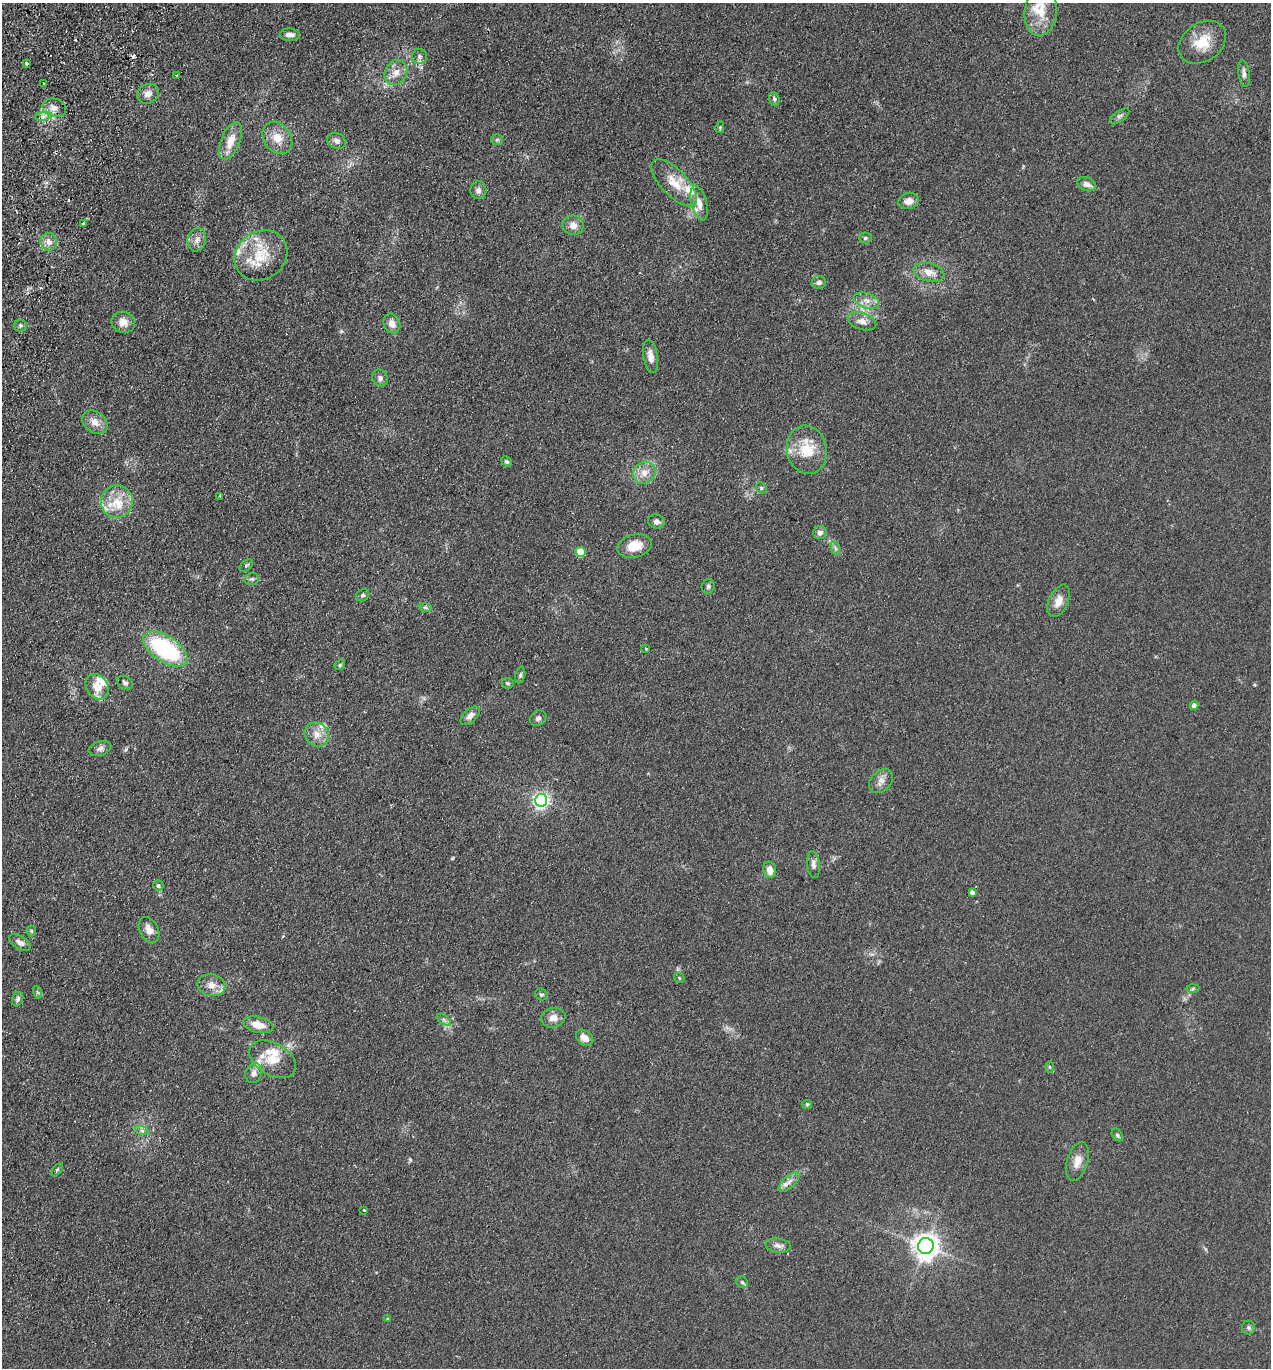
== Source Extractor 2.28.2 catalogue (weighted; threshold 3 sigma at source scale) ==
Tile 11 of 4 x 4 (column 3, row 3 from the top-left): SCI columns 2730-3998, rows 1390-2755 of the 5589 x 5512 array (HDU 1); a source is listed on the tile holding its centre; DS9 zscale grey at full resolution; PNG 1273 x 1370 px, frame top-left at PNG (2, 3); each listed source drawn as its Kron ellipse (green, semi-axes under 4 px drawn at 4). Shown black and unused: <1% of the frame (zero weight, under 2 of 3 exposures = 3% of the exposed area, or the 3 px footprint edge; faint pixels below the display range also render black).
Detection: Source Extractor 2.28.2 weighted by HDU 2 'WHT'; one run over the whole footprint, this tile lists its part. Background 0.0961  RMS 0.01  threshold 0.0459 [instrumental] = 3 sigma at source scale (4.5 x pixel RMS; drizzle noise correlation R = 1.50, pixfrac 1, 0.05/0.05 arcsec/px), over >= 5 px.
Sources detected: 118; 4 cosmic-ray / hot-pixel residue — neither listed nor drawn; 11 inside a brighter listed object's ellipse — not listed separately; the other 103 listed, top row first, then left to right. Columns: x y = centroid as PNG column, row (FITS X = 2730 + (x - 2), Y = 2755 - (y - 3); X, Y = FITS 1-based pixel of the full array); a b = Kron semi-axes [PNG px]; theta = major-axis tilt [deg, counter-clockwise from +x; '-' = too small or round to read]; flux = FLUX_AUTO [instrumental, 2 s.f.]
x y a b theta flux
1041 12 24 16 82 20
290 35 10 6 -4 5.3
1202 42 26 19 34 26
420 57 7 7 - 3.4
27 64 3 3 - 7.5
396 72 13 11 61 10
1244 74 13 5 -82 4.1
177 75 3 3 - 1.7
43 83 3 2 - 0.87
148 94 11 9 29 7
774 99 7 5 -70 2
54 108 12 9 -14 7.6
43 116 8 4 9 3.2
1120 116 11 5 36 2.8
720 127 6 4 80 1.2
277 138 17 13 -55 16
497 140 6 5 - 1.8
231 141 20 9 68 15
337 141 9 7 -27 4.4
674 183 30 13 -47 21
1087 184 10 6 -21 5.3
478 190 9 8 - 4.4
909 201 10 8 13 7.5
699 203 18 7 -76 10
83 224 3 3 - 4.4
573 225 10 9 - 7.9
865 238 6 5 - 1.9
197 240 12 9 73 6.3
49 242 9 8 - 6.3
261 255 28 23 36 37
929 272 15 9 -15 9.8
819 282 7 6 - 3.1
866 301 13 7 -18 6.7
862 321 15 8 -18 7.4
123 322 12 10 -20 9.3
392 323 10 8 -64 8
20 326 6 6 - 2.2
651 356 16 7 -80 8.2
380 378 9 7 -56 3.7
95 422 14 10 -39 9.7
807 450 24 20 -80 32
507 462 6 4 -44 1.9
644 473 12 10 37 10
761 488 6 5 - 1.3
220 496 3 3 - 1.1
117 502 16 16 - 22
656 522 8 7 - 4
820 533 7 6 - 4.2
634 546 17 11 14 18
835 548 7 4 -71 2.2
580 552 5 5 - 36
246 566 8 5 38 1.7
252 579 8 5 12 2.1
708 586 7 6 - 2.4
363 595 7 5 32 2.2
1059 601 17 9 66 9.9
425 607 7 4 -19 1.7
646 648 3 3 - 2.2
165 649 25 13 -33 110
340 665 6 5 - 1.3
520 675 8 5 76 2.1
125 683 8 6 -28 2.6
508 683 6 5 - 2
97 687 13 10 -57 13
1194 705 4 4 - 5.6
470 716 11 6 43 6.1
538 718 9 7 35 2.8
317 734 13 11 -41 9.7
100 749 11 7 16 3.8
881 781 14 10 44 6.7
541 800 6 6 - 320
813 864 14 6 -84 4.9
770 870 8 6 -78 9.6
158 885 5 5 - 2.1
972 892 4 4 - 4.4
149 930 14 9 -61 8.4
31 931 5 5 - 1.3
20 943 12 6 -31 4.8
679 978 6 4 -47 1.2
211 985 14 11 -12 9.5
1193 989 6 4 2 1.5
37 992 7 4 -71 1.7
541 994 6 5 - 1.7
18 999 7 5 69 2.8
553 1018 12 9 11 7.7
444 1020 8 4 -37 2.5
258 1025 15 7 -13 14
585 1038 9 7 -39 10
273 1059 25 16 -30 23
1050 1067 5 3 - 1.1
254 1073 10 8 68 5
807 1104 5 4 - 1.3
142 1131 7 4 -19 1.9
1117 1135 7 5 -53 2.1
1077 1161 20 10 73 11
57 1170 8 4 54 1.5
789 1182 13 6 41 5.8
364 1210 3 3 - 1.8
778 1245 12 7 -7 4.9
926 1246 8 7 - 1100
742 1282 7 5 -46 2.1
388 1319 4 3 - 1.3
1249 1328 7 6 - 2.1
Overlapping masked pixels (flux is a lower limit): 1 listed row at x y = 148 94